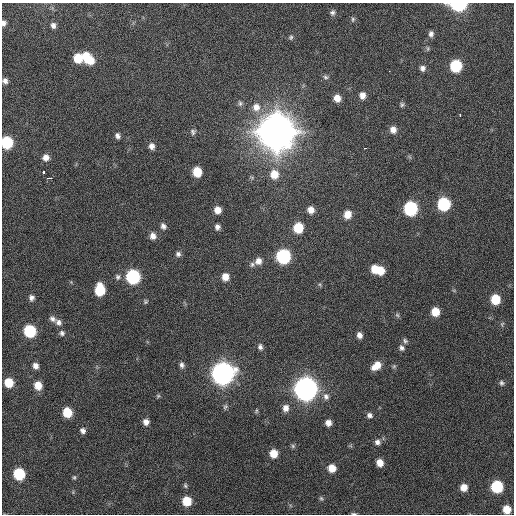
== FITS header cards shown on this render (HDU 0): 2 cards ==
NAXIS1  =                  512 / Axis length
NAXIS2  =                  512 / Axis length

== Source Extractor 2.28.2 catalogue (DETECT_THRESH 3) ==
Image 512 x 512 px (HDU 0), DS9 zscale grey, 1 PNG px = 1 image px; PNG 516 x 516 px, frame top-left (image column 1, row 512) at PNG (2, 3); no overlay
Background 389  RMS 9.8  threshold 29.5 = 3 sigma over >= 5 px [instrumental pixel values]
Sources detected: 99; all 99 listed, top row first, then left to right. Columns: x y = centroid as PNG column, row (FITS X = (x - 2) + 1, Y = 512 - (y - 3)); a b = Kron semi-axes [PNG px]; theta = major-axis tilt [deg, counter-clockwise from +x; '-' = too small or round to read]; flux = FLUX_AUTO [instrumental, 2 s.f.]
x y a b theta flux
459 5 9 5 -1 9.7e+04
332 12 7 6 - 1.9e+03
353 19 7 5 78 1.2e+03
4 23 7 5 89 2.5e+03
53 25 8 7 - 2.7e+03
431 34 7 6 - 2.3e+03
291 37 7 6 - 1.4e+03
86 56 10 7 -87 1.1e+04
78 58 8 7 - 1.6e+04
90 60 9 7 74 9.7e+03
456 66 8 7 - 4.1e+04
422 68 7 7 - 2.6e+03
389 71 2 2 - 1.9e+03
326 77 8 6 -5 1.5e+03
5 81 6 5 - 2.3e+03
362 95 8 7 - 4.3e+03
337 98 7 6 - 6.4e+03
240 103 8 6 -82 1.8e+03
402 105 6 5 - 1.3e+03
256 107 11 11 - 6.8e+03
460 115 3 2 - 3.3e+03
393 130 8 7 - 4.4e+03
193 132 8 7 - 1.8e+03
276 132 12 12 - 3.6e+06
117 136 7 6 - 2.2e+03
7 142 8 7 - 4.2e+04
152 146 8 7 - 3.3e+03
365 148 3 2 - 4.6e+03
46 157 7 7 - 4.4e+03
43 172 3 3 - 8.0e+03
197 172 7 6 - 1.6e+04
274 174 10 9 - 9.8e+03
50 178 5 2 - 1.2e+04
444 204 8 8 - 5.9e+04
410 208 8 8 - 8.3e+04
217 210 6 6 - 5.5e+03
311 210 7 7 - 5.3e+03
347 214 9 8 - 6.7e+03
163 226 8 6 -59 2.5e+03
217 227 7 6 - 2.5e+03
298 228 8 7 - 2.1e+04
153 236 8 7 - 4.2e+03
178 254 7 6 - 2.0e+03
283 256 8 8 - 8.9e+04
258 261 9 8 - 4.4e+03
252 264 8 6 27 1.7e+03
374 269 8 6 89 9.3e+03
380 270 8 7 - 1.0e+04
118 277 7 7 - 1.9e+03
133 277 8 8 - 9.1e+04
225 277 7 7 - 6.3e+03
100 290 9 7 -89 2.8e+04
31 298 7 6 - 2.4e+03
495 299 8 7 - 1.8e+04
145 302 5 5 - 9.8e+02
435 312 7 7 - 1.1e+04
397 315 7 5 -45 1.2e+03
52 319 10 6 -30 2.5e+03
58 322 9 8 - 2.9e+03
502 324 8 5 66 1.2e+03
30 331 8 7 - 4.8e+04
62 333 7 7 - 2.0e+03
359 335 6 6 - 3.3e+03
405 341 7 6 - 1.5e+03
260 347 8 6 -78 2.1e+03
402 348 8 6 -59 2.1e+03
182 365 8 6 -75 2.2e+03
35 366 7 6 - 3.4e+03
376 366 10 7 37 7.9e+03
394 366 5 5 - 9.8e+02
222 373 9 9 - 7.0e+05
9 382 7 7 - 1.5e+04
502 383 7 6 - 1.7e+03
38 385 8 7 - 9.1e+03
306 389 9 9 - 8.2e+05
158 396 6 5 - 1.1e+03
326 397 10 8 -75 3.4e+03
225 407 8 5 63 1.4e+03
286 408 9 7 81 4.3e+03
256 411 7 4 72 9.6e+02
67 412 7 7 - 1.8e+04
369 415 7 6 - 2.2e+03
146 422 7 7 - 3.6e+03
328 423 6 6 - 4.2e+03
83 431 7 6 - 2.6e+03
377 442 7 7 - 2.6e+03
293 446 6 6 - 1.2e+03
274 454 7 7 - 9.7e+03
380 463 6 6 - 6.4e+03
332 468 7 7 - 8.4e+03
19 474 8 7 - 3.7e+04
74 477 6 5 - 1.1e+03
185 485 8 5 -79 1.2e+03
464 487 6 6 - 6.2e+03
497 487 8 7 - 4.6e+04
321 498 7 5 -62 1.2e+03
187 501 7 7 - 1.5e+04
507 509 6 6 - 9.9e+03
354 513 7 2 -3 9.2e+02
At the frame edge (FLAGS 8, measured only in part): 5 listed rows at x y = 459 5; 4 23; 5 81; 7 142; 354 513